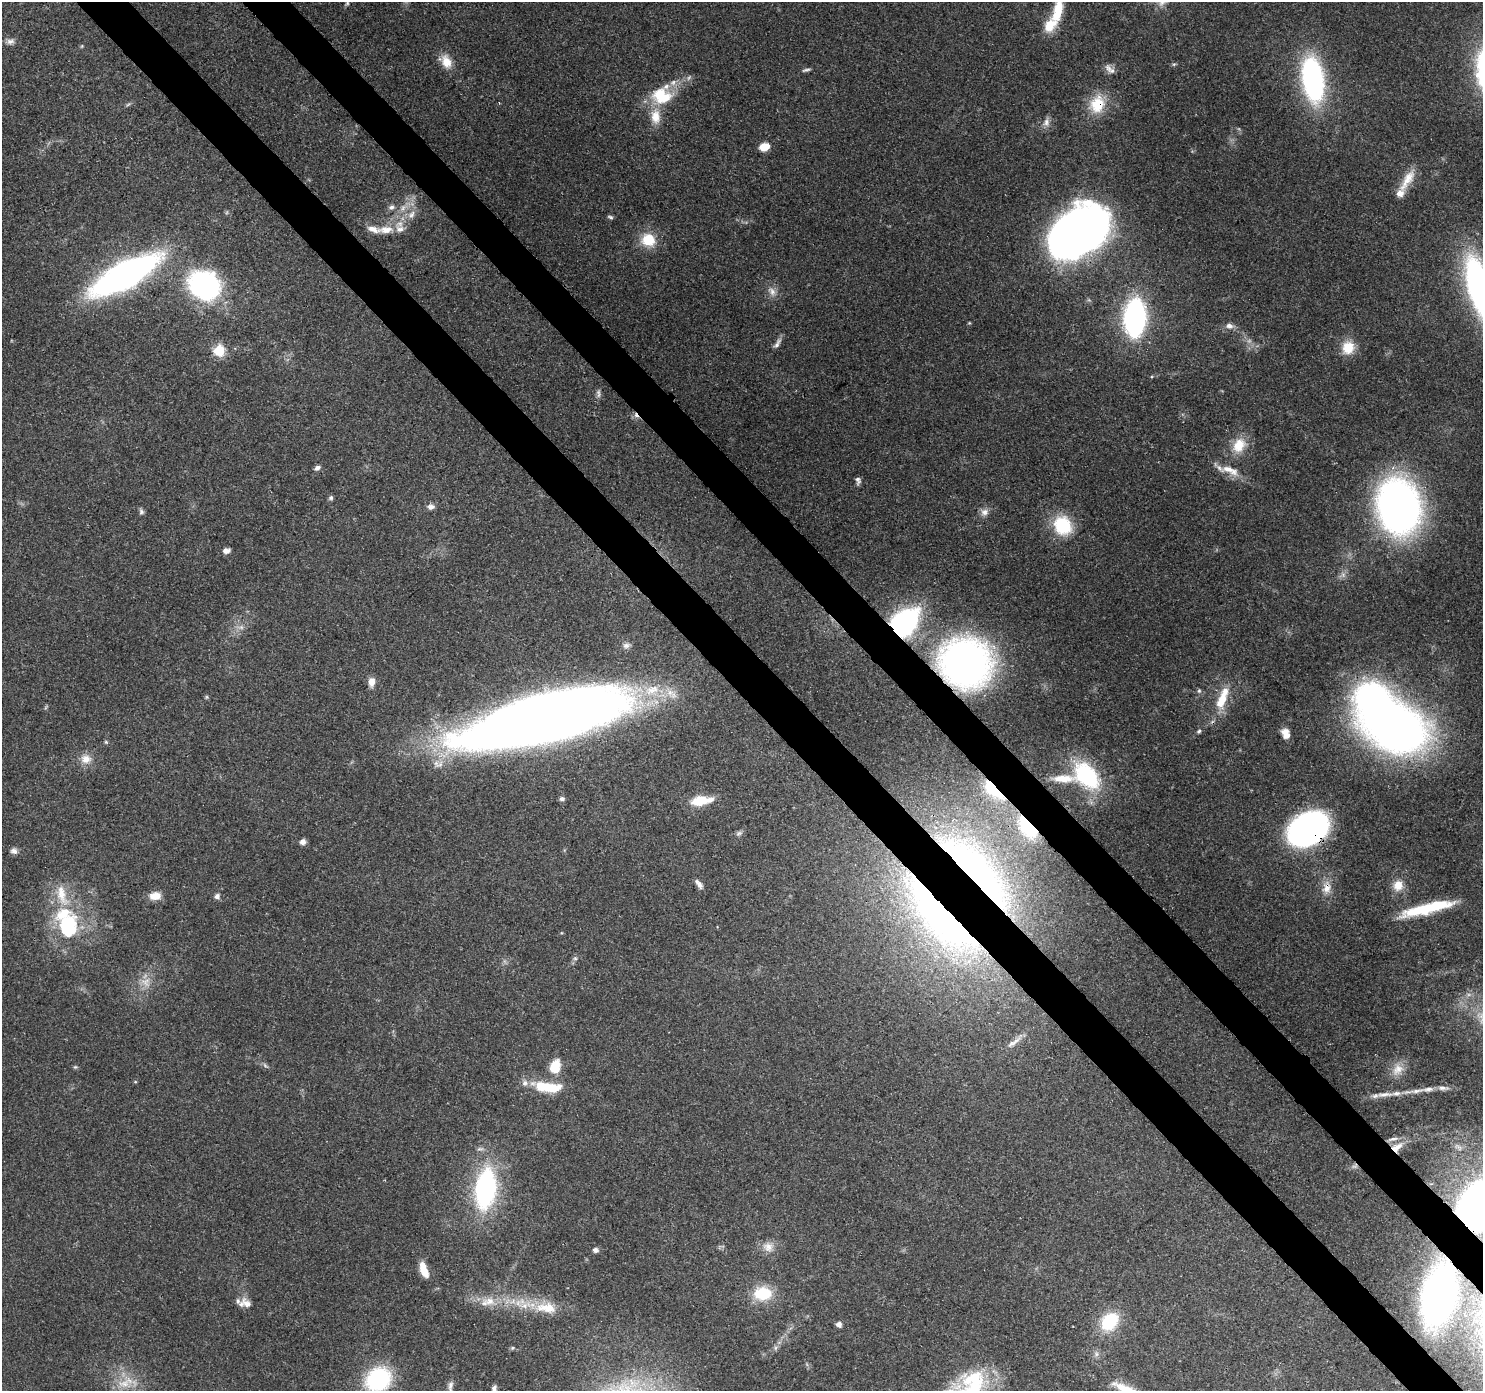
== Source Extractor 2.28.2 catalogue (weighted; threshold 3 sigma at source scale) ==
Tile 6 of 4 x 4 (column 2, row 2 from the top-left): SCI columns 1574-3054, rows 3004-4392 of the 6116 x 6073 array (HDU 1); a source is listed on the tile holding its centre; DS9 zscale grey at full resolution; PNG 1485 x 1393 px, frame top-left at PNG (2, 2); no overlay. Shown black and unused: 7% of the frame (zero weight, under 3 of 4 exposures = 8% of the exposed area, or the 3 px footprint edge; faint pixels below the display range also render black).
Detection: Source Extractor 2.28.2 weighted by HDU 2 'WHT'; one run over the whole footprint, this tile lists its part. Background 0.122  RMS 0.0045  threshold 0.0201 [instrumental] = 3 sigma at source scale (4.5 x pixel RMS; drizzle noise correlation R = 1.50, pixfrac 1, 0.0396/0.0396 arcsec/px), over >= 5 px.
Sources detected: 136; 6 too faint to see at this stretch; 4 inside a brighter object's white glare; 1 cosmic-ray / hot-pixel residue — not listed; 16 inside a brighter listed object's ellipse — not listed separately; the other 109 listed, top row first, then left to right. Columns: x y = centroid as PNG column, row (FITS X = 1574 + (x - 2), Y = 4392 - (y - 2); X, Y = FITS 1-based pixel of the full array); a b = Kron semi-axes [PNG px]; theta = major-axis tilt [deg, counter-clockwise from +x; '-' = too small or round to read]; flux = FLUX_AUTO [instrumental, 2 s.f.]
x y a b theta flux
347 3 7 4 54 0.77
1058 9 42 11 80 15
10 41 12 8 10 2.2
82 46 6 3 71 0.49
446 61 19 13 -52 6.8
1174 64 6 4 41 0.66
1108 68 13 8 -65 2.7
806 70 12 4 12 1.1
1313 79 36 17 -82 110
660 95 23 20 45 16
1097 104 24 18 68 15
655 116 22 13 -87 8.5
1046 122 13 9 72 2.8
764 147 10 7 12 7.1
1407 180 35 10 59 8.2
391 207 9 7 20 1.8
403 208 9 7 30 2.6
411 215 13 9 52 4.2
610 217 8 4 -17 0.9
386 230 22 11 5 7.1
1078 232 45 31 39 450
648 240 17 15 -18 12
124 275 45 16 29 260
205 286 29 25 -25 93
1480 289 45 15 -73 200
772 292 13 8 -68 3.2
1135 318 23 13 86 140
969 323 5 4 - 0.45
1229 326 11 8 -5 2.5
777 343 16 6 61 2.1
1348 348 17 15 64 9.3
219 350 6 6 - 37
598 393 12 5 -83 1.5
1239 445 21 15 62 11
317 468 8 5 32 1.5
1230 470 37 10 -21 7.7
858 480 8 5 -79 1.5
331 498 6 5 - 0.95
431 507 10 8 1 1.9
1398 507 35 27 -81 300
141 511 8 6 -66 1.2
984 512 11 10 - 2.7
1062 525 20 17 -58 24
226 551 8 6 8 2.3
904 623 23 16 46 100
241 627 11 5 -6 1.9
626 645 10 7 10 1.8
965 663 42 39 -22 200
372 682 10 7 87 4.2
1199 691 7 6 - 0.94
207 697 6 4 90 0.57
1222 700 26 13 68 12
547 719 132 38 15 830
1396 729 44 32 -12 350
1199 731 6 5 - 0.87
1285 733 11 8 -68 4.3
106 742 6 5 - 0.62
86 759 16 12 4 5.1
1086 775 33 21 -48 43
1063 778 27 9 -1 7.2
993 790 31 12 -44 22
562 799 6 5 - 1.4
701 801 20 9 8 14
1027 827 32 16 -52 27
1308 829 27 19 31 210
303 842 6 5 - 2.6
14 851 9 8 - 1.9
976 871 111 30 -48 160
699 884 13 5 -52 2.1
1398 885 14 13 - 6
1327 888 20 12 85 6.1
155 896 13 9 5 5.3
217 896 7 6 - 1.7
1435 906 37 11 15 23
63 914 32 23 31 22
941 919 126 38 -49 210
575 958 6 5 - 0.85
145 982 15 11 -27 5
1014 1042 27 6 36 4.2
265 1065 7 4 -46 0.88
75 1067 5 5 - 0.66
555 1067 14 10 74 12
1397 1069 20 13 49 5.9
546 1087 35 11 -7 19
1443 1088 16 5 -3 2.3
1417 1091 23 5 6 4.1
1385 1094 27 6 5 5.3
1397 1147 20 10 33 6.4
485 1189 38 19 83 79
1480 1205 34 25 57 320
768 1247 15 14 - 5
595 1250 7 6 - 1.5
424 1270 15 7 -70 9.4
763 1293 21 16 0 17
1439 1296 32 18 77 300
489 1301 17 13 2 6.9
247 1304 18 10 -45 3.7
546 1308 31 15 -6 14
1110 1321 19 15 51 25
839 1324 5 5 - 2.7
512 1348 6 5 - 0.73
775 1348 7 4 89 0.92
1096 1354 8 7 - 1.6
378 1379 24 20 35 52
124 1384 22 14 2 9.9
974 1384 45 35 86 42
450 1386 15 6 84 2
494 1389 9 5 87 1.9
1127 1390 45 10 -27 12
Overlapping masked pixels (flux is a lower limit): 15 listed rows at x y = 1097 104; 1078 232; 904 623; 965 663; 547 719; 1396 729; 993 790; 1027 827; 1308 829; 976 871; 1327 888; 941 919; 1397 1147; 1480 1205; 1439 1296
Isophote crosses this tile's border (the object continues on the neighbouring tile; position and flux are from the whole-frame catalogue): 7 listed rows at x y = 1058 9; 1480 289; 1480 1205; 378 1379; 974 1384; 494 1389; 1127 1390